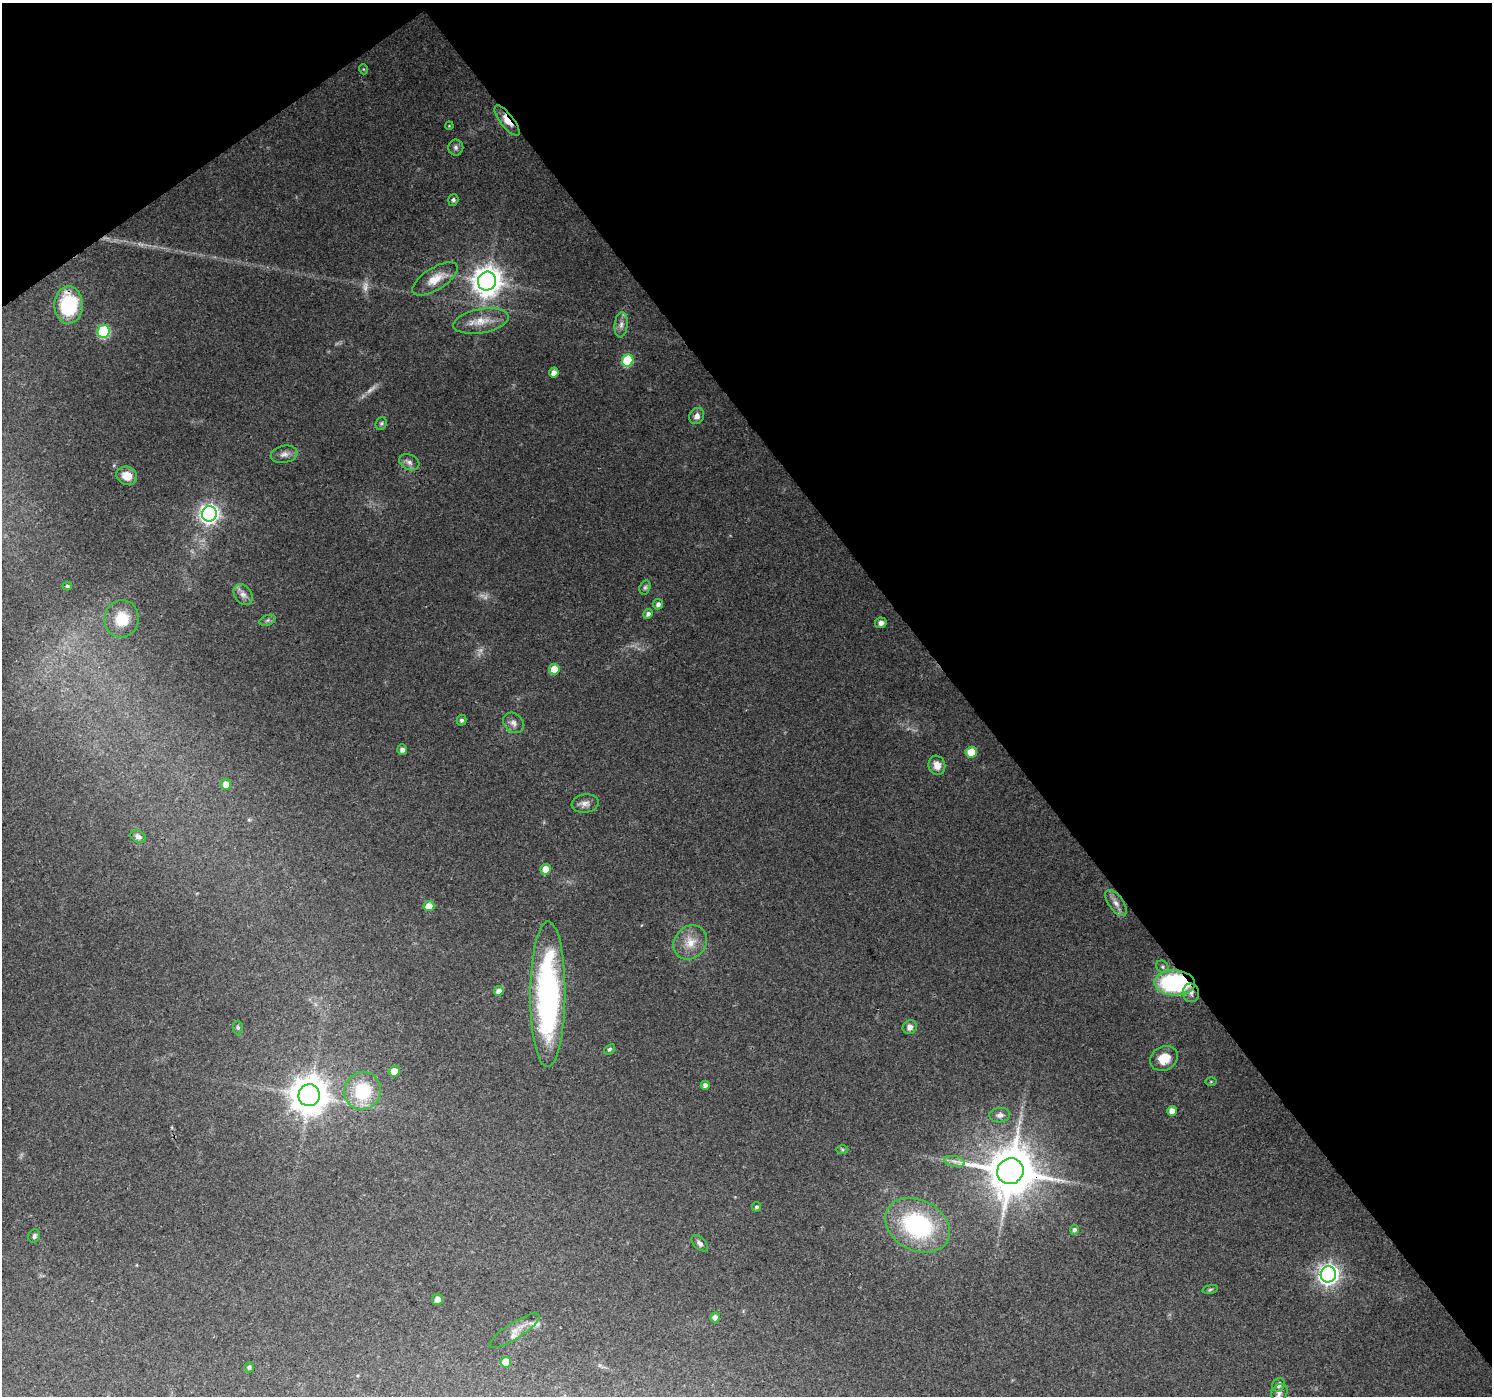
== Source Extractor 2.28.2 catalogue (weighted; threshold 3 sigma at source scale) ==
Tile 3 of 4 x 4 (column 3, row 1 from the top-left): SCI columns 2985-4474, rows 4376-5769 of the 5964 x 5900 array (HDU 1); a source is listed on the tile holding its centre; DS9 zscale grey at full resolution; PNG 1494 x 1398 px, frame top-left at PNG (2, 3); each listed source drawn as its Kron ellipse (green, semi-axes under 4 px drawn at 4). Shown black and unused: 38% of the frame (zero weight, under 3 of 4 exposures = <1% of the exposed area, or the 3 px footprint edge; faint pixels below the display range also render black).
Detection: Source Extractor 2.28.2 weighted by HDU 2 'WHT'; one run over the whole footprint, this tile lists its part. Background 0.0882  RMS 0.0054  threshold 0.0245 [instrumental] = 3 sigma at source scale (4.5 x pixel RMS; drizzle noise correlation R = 1.50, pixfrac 1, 0.0396/0.0396 arcsec/px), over >= 5 px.
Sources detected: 79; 4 too faint to see at this stretch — neither listed nor drawn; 2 inside a brighter listed object's ellipse — not listed separately; the other 73 listed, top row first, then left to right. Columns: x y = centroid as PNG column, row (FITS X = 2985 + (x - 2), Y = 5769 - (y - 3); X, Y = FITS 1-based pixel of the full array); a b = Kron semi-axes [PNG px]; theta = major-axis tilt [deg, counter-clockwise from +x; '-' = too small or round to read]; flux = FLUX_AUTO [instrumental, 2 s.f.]
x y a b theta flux
363 69 5 3 - 0.53
507 120 18 6 -52 7.7
449 126 4 3 - 0.47
456 147 8 7 - 1.7
453 200 6 5 - 1
435 279 26 11 32 9.8
487 281 9 9 - 790
68 305 19 14 89 41
481 321 28 12 10 10
621 325 13 6 85 2.9
104 332 6 6 - 49
628 360 6 5 - 34
554 373 5 5 - 3.8
697 416 8 7 - 3.3
381 423 7 5 68 1.1
284 454 13 8 11 3.3
409 462 10 7 -27 2.6
127 476 11 9 -25 6.7
209 514 8 7 - 280
67 586 5 4 - 0.93
645 587 7 5 72 1.2
243 594 11 8 -55 3.1
658 604 5 5 - 2.1
648 614 5 4 - 2
122 619 18 17 - 16
267 620 8 5 21 1.4
881 623 6 5 - 2.4
554 669 5 5 - 10
461 720 5 5 - 1.4
513 723 11 9 -44 3.1
402 750 5 5 - 2.7
971 752 6 5 - 12
937 765 10 8 -72 5.5
226 784 5 5 - 6.1
585 803 13 9 10 3.5
138 836 8 5 -29 2.3
546 869 5 5 - 9.6
1116 903 15 7 -55 3.7
429 906 5 5 - 6.6
690 942 18 15 50 9.2
1162 967 7 5 -47 1.1
1174 983 20 12 -2 73
499 991 5 5 - 4.1
1191 993 9 8 - 2.7
548 994 73 17 90 150
910 1027 7 6 - 2.9
238 1028 7 5 -88 1
609 1049 6 4 39 0.89
1164 1058 14 12 29 9.4
394 1071 5 5 - 7.2
1211 1081 5 3 - 0.56
705 1085 4 4 - 2.3
363 1091 19 18 - 28
309 1095 11 10 - 1300
1172 1111 5 4 - 4.4
1000 1115 10 7 4 2.4
842 1150 6 4 -2 0.79
954 1161 11 5 -12 2.4
1010 1171 13 12 - 2800
756 1207 5 4 - 1
917 1225 34 25 -27 66
1074 1230 5 4 - 1.6
34 1236 7 6 - 1.5
700 1243 10 5 -44 1.9
1328 1274 8 7 - 300
1210 1289 8 4 9 0.83
437 1299 5 5 - 3.4
715 1317 5 5 - 3.6
515 1331 29 8 32 5.1
506 1362 5 5 - 14
249 1367 5 4 - 1.1
1279 1385 7 6 - 2.4
1279 1392 9 7 47 2.3
Overlapping masked pixels (flux is a lower limit): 5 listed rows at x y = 507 120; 68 305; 1174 983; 1191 993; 1010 1171